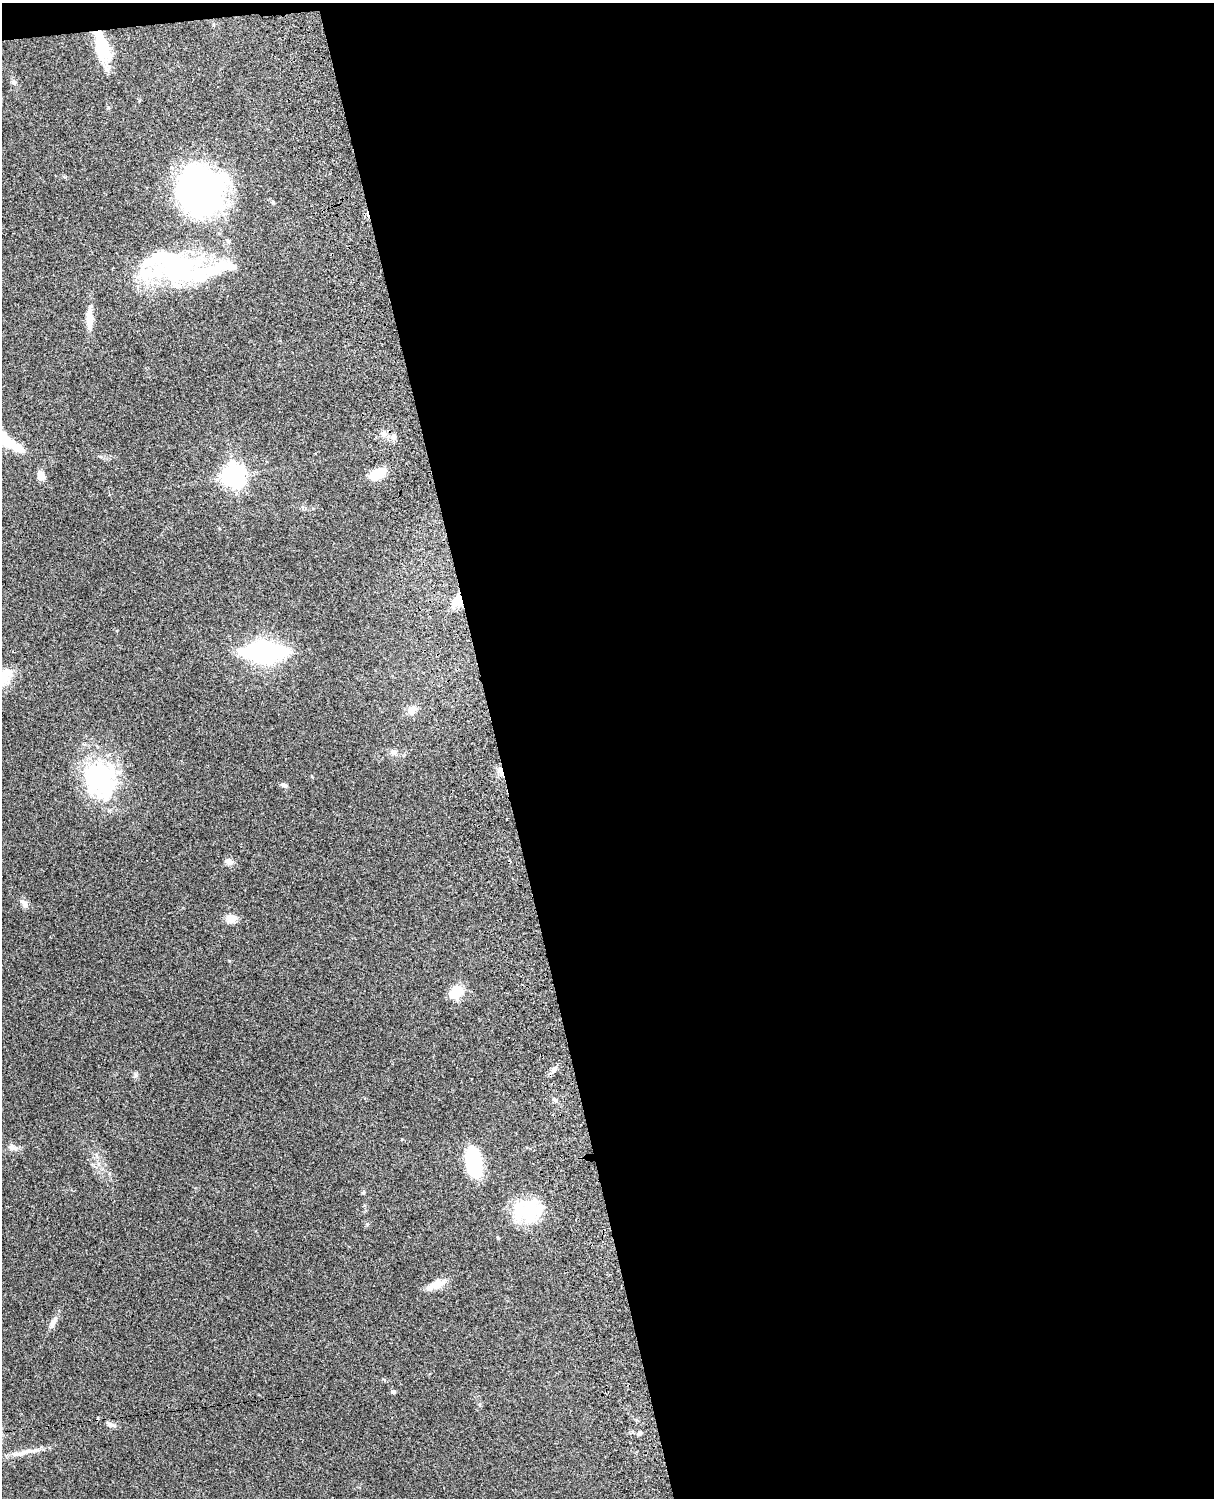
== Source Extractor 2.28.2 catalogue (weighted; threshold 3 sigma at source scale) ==
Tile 4 of 4 x 3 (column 4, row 1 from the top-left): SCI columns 3757-4968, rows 3156-4651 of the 5089 x 4928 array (HDU 1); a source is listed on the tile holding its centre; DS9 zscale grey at full resolution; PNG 1216 x 1500 px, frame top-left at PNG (2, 3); no overlay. Shown black and unused: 60% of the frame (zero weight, under 3 of 4 exposures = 6% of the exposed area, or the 3 px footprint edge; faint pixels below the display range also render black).
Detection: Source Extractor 2.28.2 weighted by HDU 2 'WHT'; one run over the whole footprint, this tile lists its part. Background 0.228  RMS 0.0083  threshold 0.0375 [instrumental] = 3 sigma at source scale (4.5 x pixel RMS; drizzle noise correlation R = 1.50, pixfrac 1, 0.05/0.05 arcsec/px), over >= 5 px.
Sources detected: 44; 7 inside a brighter object's white glare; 1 cosmic-ray / hot-pixel residue — not listed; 3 inside a brighter listed object's ellipse — not listed separately; the other 33 listed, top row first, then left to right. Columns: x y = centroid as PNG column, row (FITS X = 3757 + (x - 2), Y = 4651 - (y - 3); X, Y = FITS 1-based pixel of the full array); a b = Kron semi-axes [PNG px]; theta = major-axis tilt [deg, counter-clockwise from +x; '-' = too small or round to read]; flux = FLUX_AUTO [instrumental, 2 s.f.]
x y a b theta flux
102 46 37 14 -72 35
14 82 8 6 -63 2.2
200 190 45 43 -47 280
182 270 82 35 -4 120
89 319 27 8 90 12
383 433 8 8 - 3.8
2 436 57 15 -35 37
394 437 7 7 - 2.9
377 474 16 10 26 18
41 475 10 8 -78 6.2
234 475 8 7 - 610
456 601 16 12 39 9.4
264 652 33 15 -1 150
412 710 10 9 - 7.3
393 752 7 7 - 2.6
500 771 13 5 -71 3.8
99 778 50 39 -80 91
284 785 9 5 -12 2.3
228 861 12 8 -25 4
24 904 13 7 -54 3.8
231 918 16 9 15 6.3
453 995 22 14 2 10
554 1070 12 6 53 3.5
13 1147 14 8 -26 4
473 1163 36 17 -81 38
363 1193 6 4 2 0.99
528 1210 31 26 64 39
436 1285 26 9 18 9.4
53 1323 18 7 63 4.7
393 1392 7 5 -1 1.5
110 1424 14 5 -25 3
639 1434 8 5 38 1.8
23 1452 16 7 21 6.4
Overlapping masked pixels (flux is a lower limit): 3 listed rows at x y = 102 46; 456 601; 500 771
Isophote crosses this tile's border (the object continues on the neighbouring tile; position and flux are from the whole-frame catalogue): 1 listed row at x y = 2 436
Unlisted compact peaks at least as high as the median listed source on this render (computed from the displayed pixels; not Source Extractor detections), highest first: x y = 136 1075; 367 1224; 402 1139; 229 961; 480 1405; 273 202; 65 177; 383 1379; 96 1155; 312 776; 43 1449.